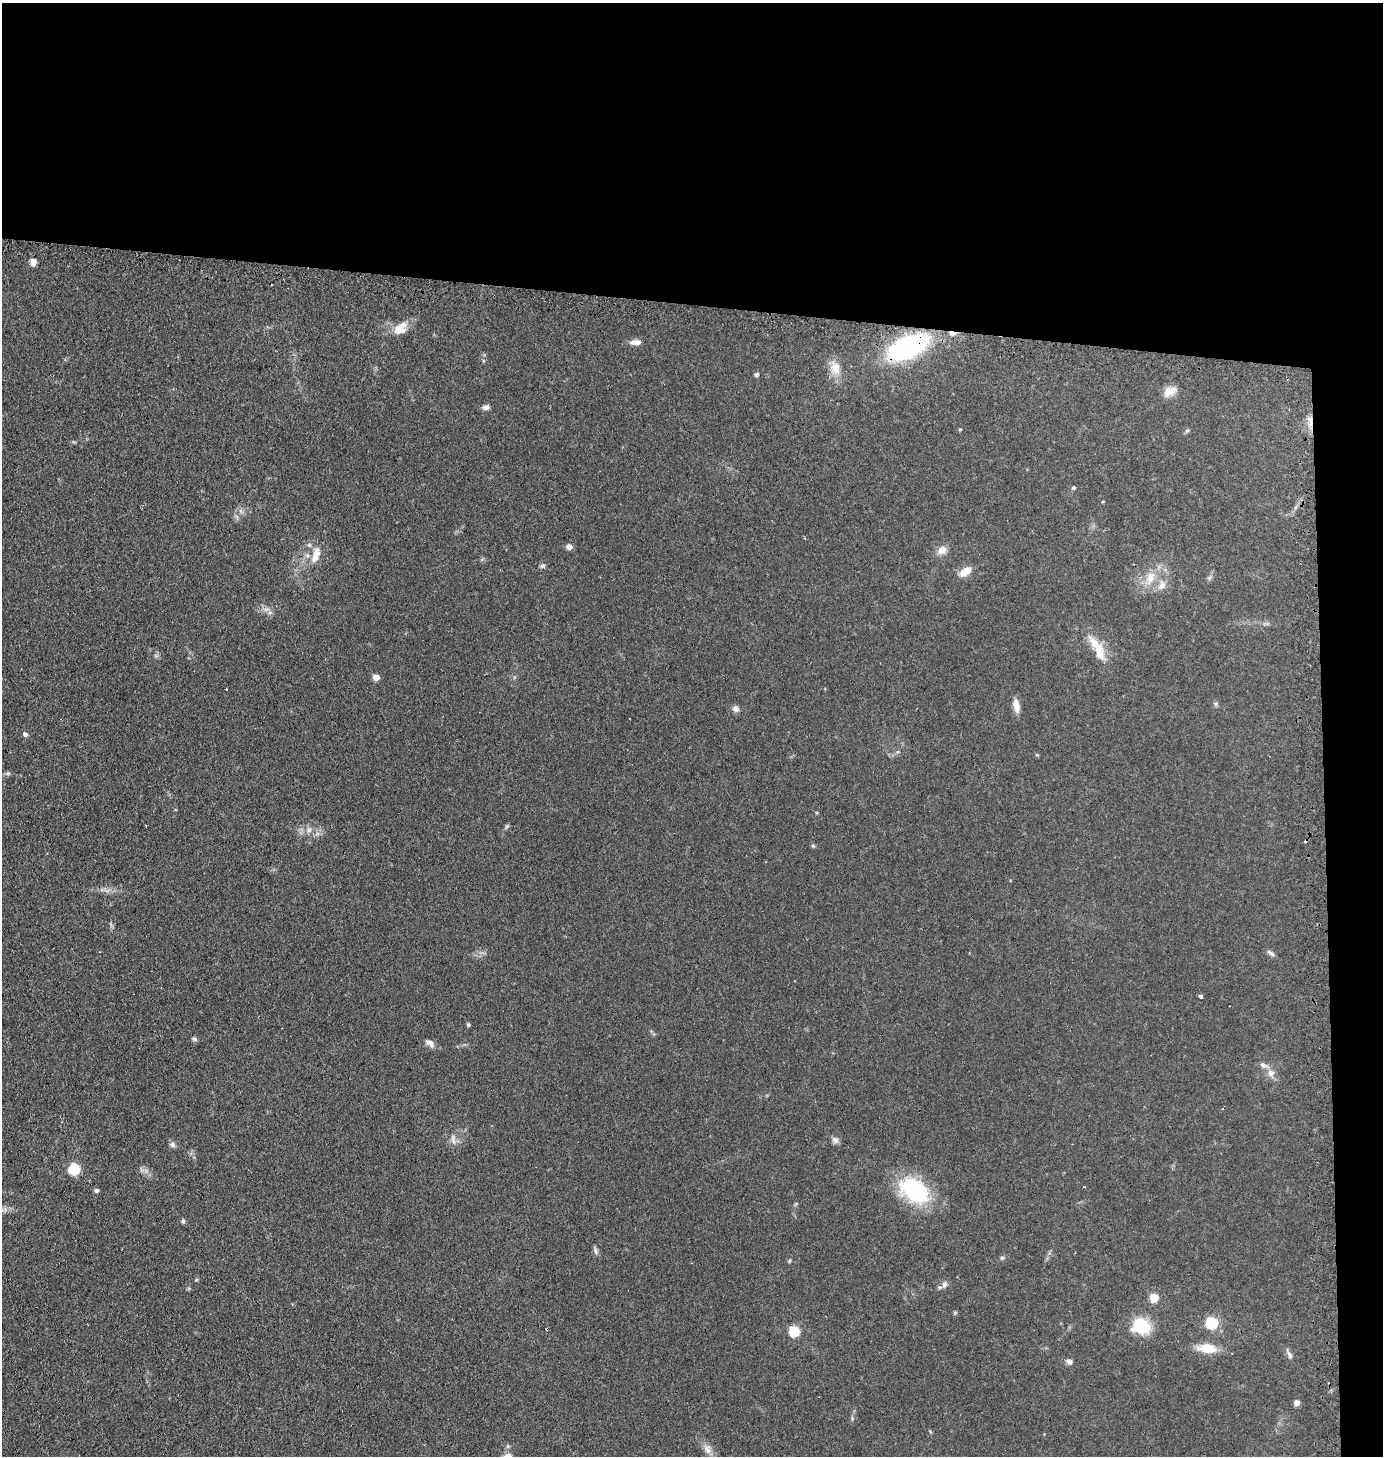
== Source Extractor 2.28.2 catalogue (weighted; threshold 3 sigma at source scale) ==
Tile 3 of 3 x 3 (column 3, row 1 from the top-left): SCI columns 2891-4271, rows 2929-4382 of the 4441 x 4403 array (HDU 1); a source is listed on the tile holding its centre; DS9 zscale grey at full resolution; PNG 1385 x 1458 px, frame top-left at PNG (2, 3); no overlay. Shown black and unused: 24% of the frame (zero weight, under 2 of 3 exposures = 4% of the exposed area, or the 3 px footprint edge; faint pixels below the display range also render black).
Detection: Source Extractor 2.28.2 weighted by HDU 2 'WHT'; one run over the whole footprint, this tile lists its part. Background 0.106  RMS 0.0076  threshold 0.0341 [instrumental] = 3 sigma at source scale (4.5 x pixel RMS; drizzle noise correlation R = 1.50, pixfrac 1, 0.05/0.05 arcsec/px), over >= 5 px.
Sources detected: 69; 3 cosmic-ray / hot-pixel residue — not listed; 1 inside a brighter listed object's ellipse — not listed separately; the other 65 listed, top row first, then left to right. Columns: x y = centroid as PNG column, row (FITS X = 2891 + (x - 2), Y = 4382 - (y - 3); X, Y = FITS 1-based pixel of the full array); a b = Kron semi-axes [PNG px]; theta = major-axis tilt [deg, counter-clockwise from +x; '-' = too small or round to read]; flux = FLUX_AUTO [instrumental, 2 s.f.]
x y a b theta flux
33 262 10 7 -83 3.2
400 328 21 14 38 11
952 333 9 4 -8 4.2
636 342 15 7 4 4.8
908 347 34 17 26 130
835 367 22 14 -66 11
756 375 5 5 - 1.6
1170 391 19 11 29 8.1
486 407 8 6 4 3.3
1311 423 16 5 88 5.6
960 429 4 4 - 0.79
1187 431 6 4 2 1.1
1073 488 6 5 - 1.2
237 517 10 4 -77 1.8
569 547 6 5 - 4.4
942 550 13 10 35 5.9
316 555 26 10 71 11
542 566 7 5 15 1.8
965 572 17 9 38 7.3
1150 578 22 12 70 14
1209 578 8 5 31 1.6
1162 585 14 10 65 6.7
266 609 9 4 9 2.5
1094 642 27 12 -53 13
156 656 7 4 -19 1.3
376 677 5 4 - 8.9
1216 704 7 5 47 1.4
1016 705 15 7 -80 7.4
736 709 9 8 - 2.9
25 734 5 5 - 2.5
8 773 6 5 - 1.4
146 825 2 2 - 0.57
507 826 7 4 58 1.3
309 830 9 7 -65 3.1
813 846 6 5 - 1
1271 953 13 5 -40 2.2
1200 996 4 3 - 4.3
468 1025 5 4 - 1.1
194 1039 8 5 -20 1.6
430 1043 13 7 -32 3.8
1264 1065 13 7 -24 3.4
1271 1073 10 9 - 5.2
453 1140 14 5 -72 3.3
835 1140 10 8 -49 2.9
172 1144 8 7 - 2.2
74 1169 8 7 - 28
1084 1187 4 2 - 0.63
96 1190 5 4 - 2.2
914 1190 38 25 -34 63
183 1221 7 5 90 1.3
595 1251 10 6 -73 2.2
1002 1258 6 5 - 1.3
789 1261 6 4 59 0.91
196 1280 6 3 19 0.79
944 1284 11 7 72 3
1154 1298 5 5 - 28
1212 1322 6 6 - 92
1141 1326 21 17 -14 30
794 1331 6 5 - 56
1207 1348 22 11 -6 16
1289 1354 14 6 -62 2.7
1069 1361 7 6 - 3.1
1297 1402 5 4 - 6.6
852 1418 6 5 - 1.4
707 1449 13 9 -67 5.5
Overlapping masked pixels (flux is a lower limit): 3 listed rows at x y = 952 333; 908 347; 1311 423